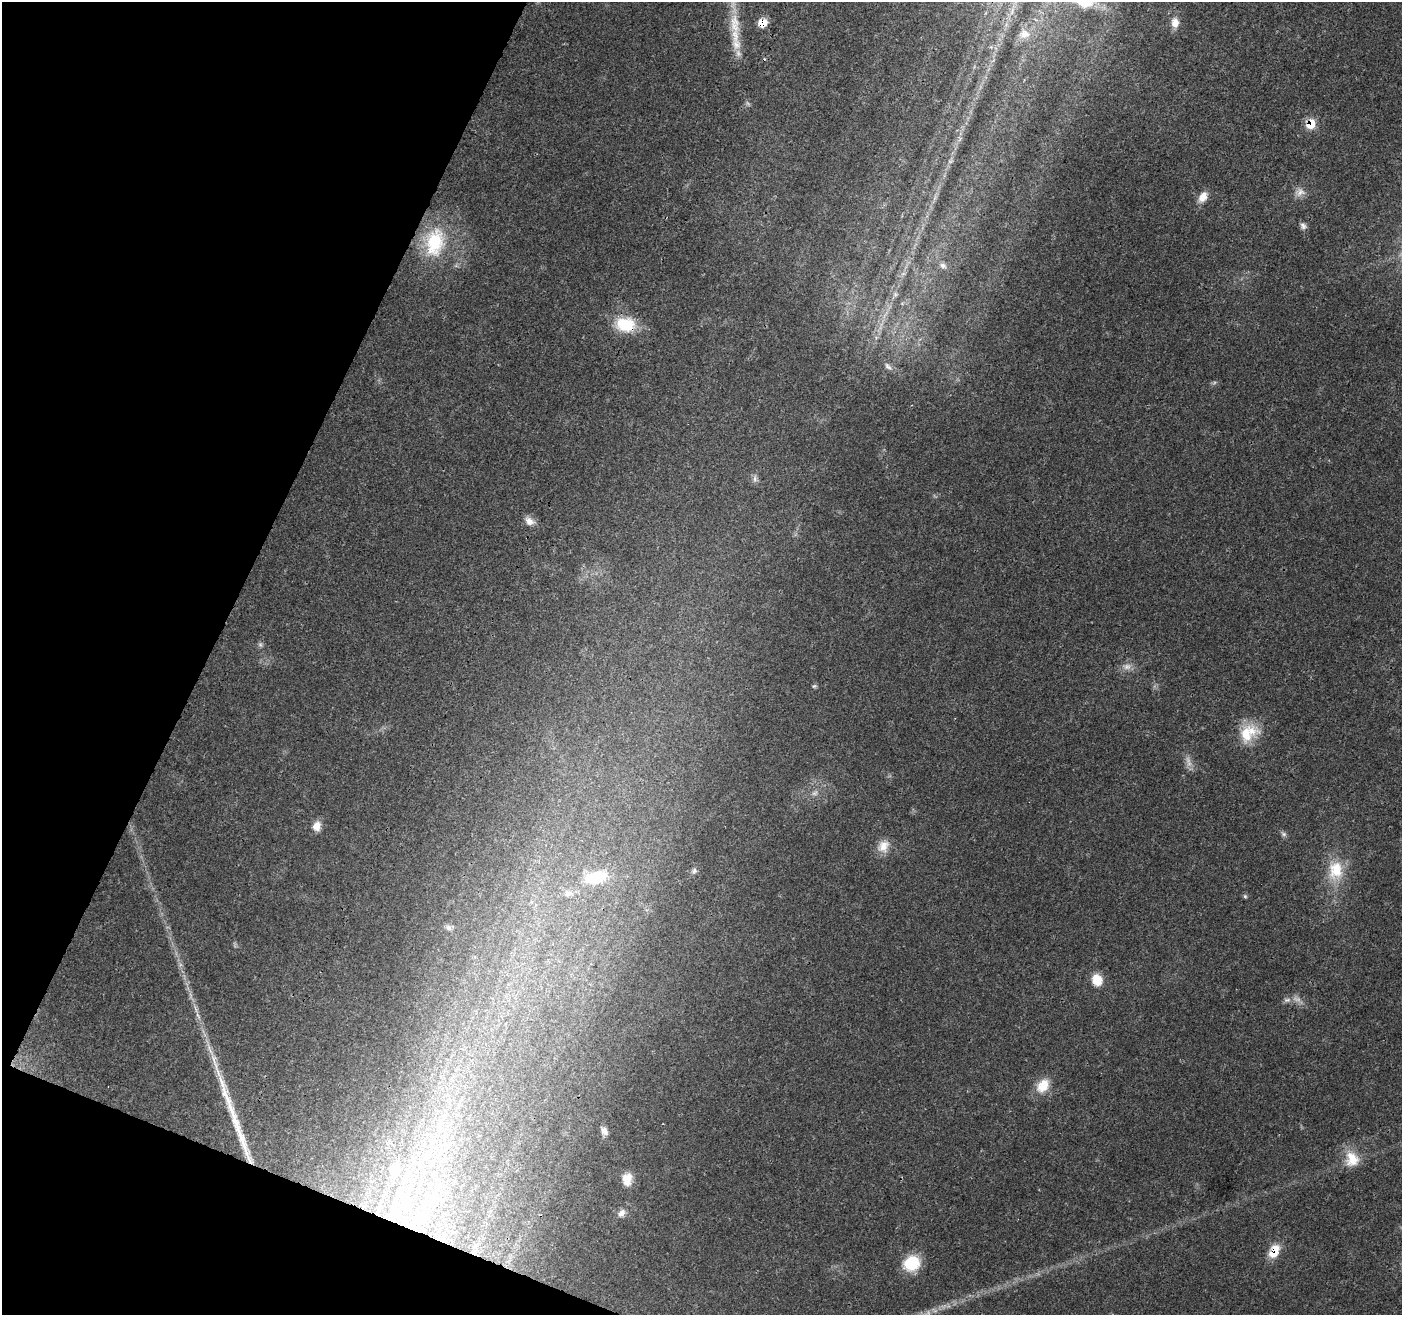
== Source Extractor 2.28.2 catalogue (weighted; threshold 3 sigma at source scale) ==
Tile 9 of 4 x 4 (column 1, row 3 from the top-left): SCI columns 12-1411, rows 1525-2837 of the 5623 x 5745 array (HDU 1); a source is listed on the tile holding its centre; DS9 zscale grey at full resolution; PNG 1404 x 1317 px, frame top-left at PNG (2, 2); no overlay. Shown black and unused: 20% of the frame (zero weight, under 3 of 4 exposures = <1% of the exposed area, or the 3 px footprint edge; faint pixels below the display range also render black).
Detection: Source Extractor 2.28.2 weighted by HDU 2 'WHT'; one run over the whole footprint, this tile lists its part. Background 0.0271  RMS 0.0025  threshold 0.0114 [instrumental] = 3 sigma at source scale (4.5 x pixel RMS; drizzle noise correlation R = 1.50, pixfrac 1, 0.0396/0.0396 arcsec/px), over >= 5 px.
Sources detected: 52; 7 too faint to see at this stretch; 1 long thin detection or spike segment (spike, bleed or trail) — not listed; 5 inside a brighter listed object's ellipse — not listed separately; the other 39 listed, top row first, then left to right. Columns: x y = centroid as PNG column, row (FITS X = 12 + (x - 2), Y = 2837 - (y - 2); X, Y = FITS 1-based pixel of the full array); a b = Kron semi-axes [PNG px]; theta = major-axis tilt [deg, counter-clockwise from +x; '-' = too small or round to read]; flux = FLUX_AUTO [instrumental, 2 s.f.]
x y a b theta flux
763 23 9 8 - 4.5
1175 23 13 10 -89 2.3
1024 34 15 12 -3 2.5
735 36 28 12 -83 6.4
1311 124 9 8 - 6.2
1300 192 14 11 43 2
1203 197 14 9 58 2.5
1303 226 9 7 -56 0.98
435 242 41 26 81 17
943 265 10 7 -21 1.1
903 274 7 4 19 0.51
625 325 26 19 -7 9.3
888 367 13 6 -42 1.1
755 479 12 6 89 0.97
529 521 14 10 -33 2
814 686 7 5 42 0.45
1246 734 27 17 -88 7.1
815 793 10 7 34 1.1
317 826 12 9 75 2.2
1284 834 8 5 -27 0.66
883 846 17 14 54 3.2
1336 870 28 20 87 8.8
694 871 8 6 70 0.65
597 877 31 15 13 9.7
567 894 11 8 16 1.4
1245 896 5 5 - 0.39
449 928 8 7 - 0.77
1097 980 14 11 -71 4.1
1287 1000 10 6 1 0.97
1043 1086 19 13 52 5.1
604 1131 11 7 -51 1.4
1352 1159 21 19 -72 5.7
394 1171 25 15 81 7
627 1179 16 11 83 3.2
430 1200 39 14 42 13
393 1209 29 7 68 5.5
621 1213 11 7 50 1.5
1274 1251 18 11 62 4.6
912 1263 18 15 32 8.9
Overlapping masked pixels (flux is a lower limit): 4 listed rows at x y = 763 23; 1311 124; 625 325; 1274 1251